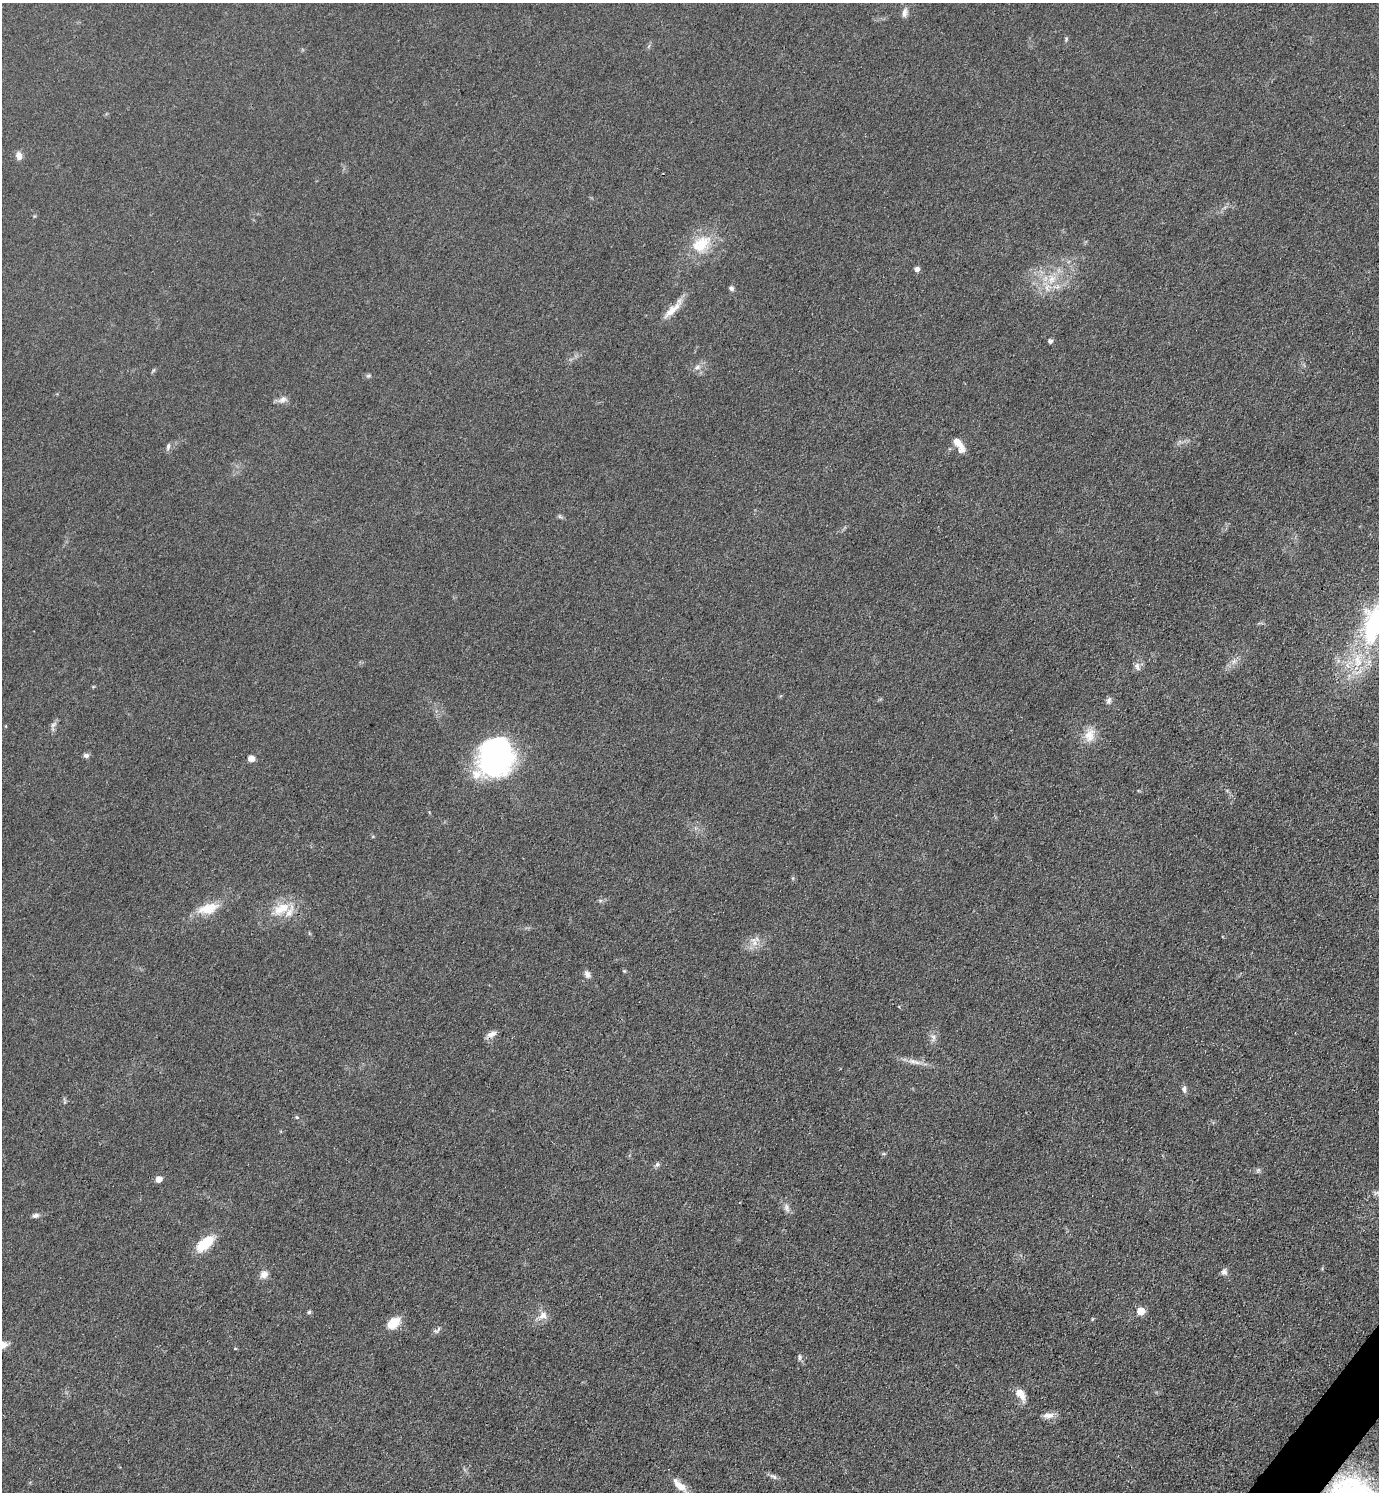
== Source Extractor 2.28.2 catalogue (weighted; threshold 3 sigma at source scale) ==
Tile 6 of 4 x 4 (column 2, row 2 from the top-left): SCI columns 1677-3053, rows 2981-4470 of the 5964 x 5961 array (HDU 1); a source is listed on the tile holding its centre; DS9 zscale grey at full resolution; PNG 1381 x 1494 px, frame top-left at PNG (2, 3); no overlay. Shown black and unused: <1% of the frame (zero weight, under 3 of 4 exposures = <1% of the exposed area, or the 3 px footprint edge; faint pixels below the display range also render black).
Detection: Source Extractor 2.28.2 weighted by HDU 2 'WHT'; one run over the whole footprint, this tile lists its part. Background 0.0497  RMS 0.0063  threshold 0.0284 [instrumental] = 3 sigma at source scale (4.5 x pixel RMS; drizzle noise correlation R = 1.50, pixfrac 1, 0.05/0.05 arcsec/px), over >= 5 px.
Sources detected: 59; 5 inside a brighter listed object's ellipse — not listed separately; the other 54 listed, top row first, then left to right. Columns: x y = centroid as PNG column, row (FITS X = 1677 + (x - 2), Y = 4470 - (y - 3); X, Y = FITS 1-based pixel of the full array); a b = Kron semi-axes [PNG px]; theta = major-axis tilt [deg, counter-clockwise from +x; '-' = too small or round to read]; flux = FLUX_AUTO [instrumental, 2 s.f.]
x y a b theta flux
905 13 12 6 81 3
1066 39 6 3 73 0.86
19 156 9 6 -82 3.9
701 245 31 19 60 21
917 269 5 4 - 3.3
1052 279 15 11 -75 9.5
731 288 6 5 - 1.7
673 309 35 8 46 8.9
1050 341 5 5 - 1.8
697 367 9 6 27 2.3
368 376 8 5 7 1.2
282 399 14 8 25 3.5
958 443 15 7 -50 7.2
168 446 10 5 77 1.6
560 516 7 5 -59 1.1
1376 621 60 26 63 110
1137 666 12 7 -70 2.8
1109 701 10 6 73 2.1
53 725 12 5 48 2.1
1089 735 20 13 74 8.7
86 755 7 6 - 1.8
495 757 38 30 59 150
251 758 5 5 - 6.7
793 878 6 3 71 0.74
600 900 6 4 -19 1
208 908 29 14 14 14
281 909 27 15 28 15
755 943 10 8 69 4.4
587 974 10 6 -63 2.5
491 1034 13 7 24 3.8
934 1037 7 4 -72 1.6
913 1061 13 6 -11 3.8
1184 1089 10 6 -82 2.1
297 1117 5 4 - 0.82
657 1164 6 6 - 1.4
1258 1170 7 5 45 1.3
159 1179 5 5 - 6.2
787 1207 12 7 -71 3.1
35 1215 9 6 16 1.9
205 1244 22 10 40 19
1224 1272 9 8 - 2.4
264 1274 10 9 - 4.3
1141 1311 6 6 - 9.1
309 1312 5 5 - 1
543 1316 14 11 28 5.4
1092 1319 5 3 - 0.58
393 1323 15 10 36 12
437 1330 12 6 42 2
235 1349 5 3 - 0.5
800 1357 9 5 -87 1.5
1020 1394 16 8 -57 7.4
1048 1415 16 7 2 4.1
773 1476 12 5 -31 2.1
679 1485 23 9 -44 7.6
Isophote crosses this tile's border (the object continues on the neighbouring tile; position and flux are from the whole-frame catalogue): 1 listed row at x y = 1376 621